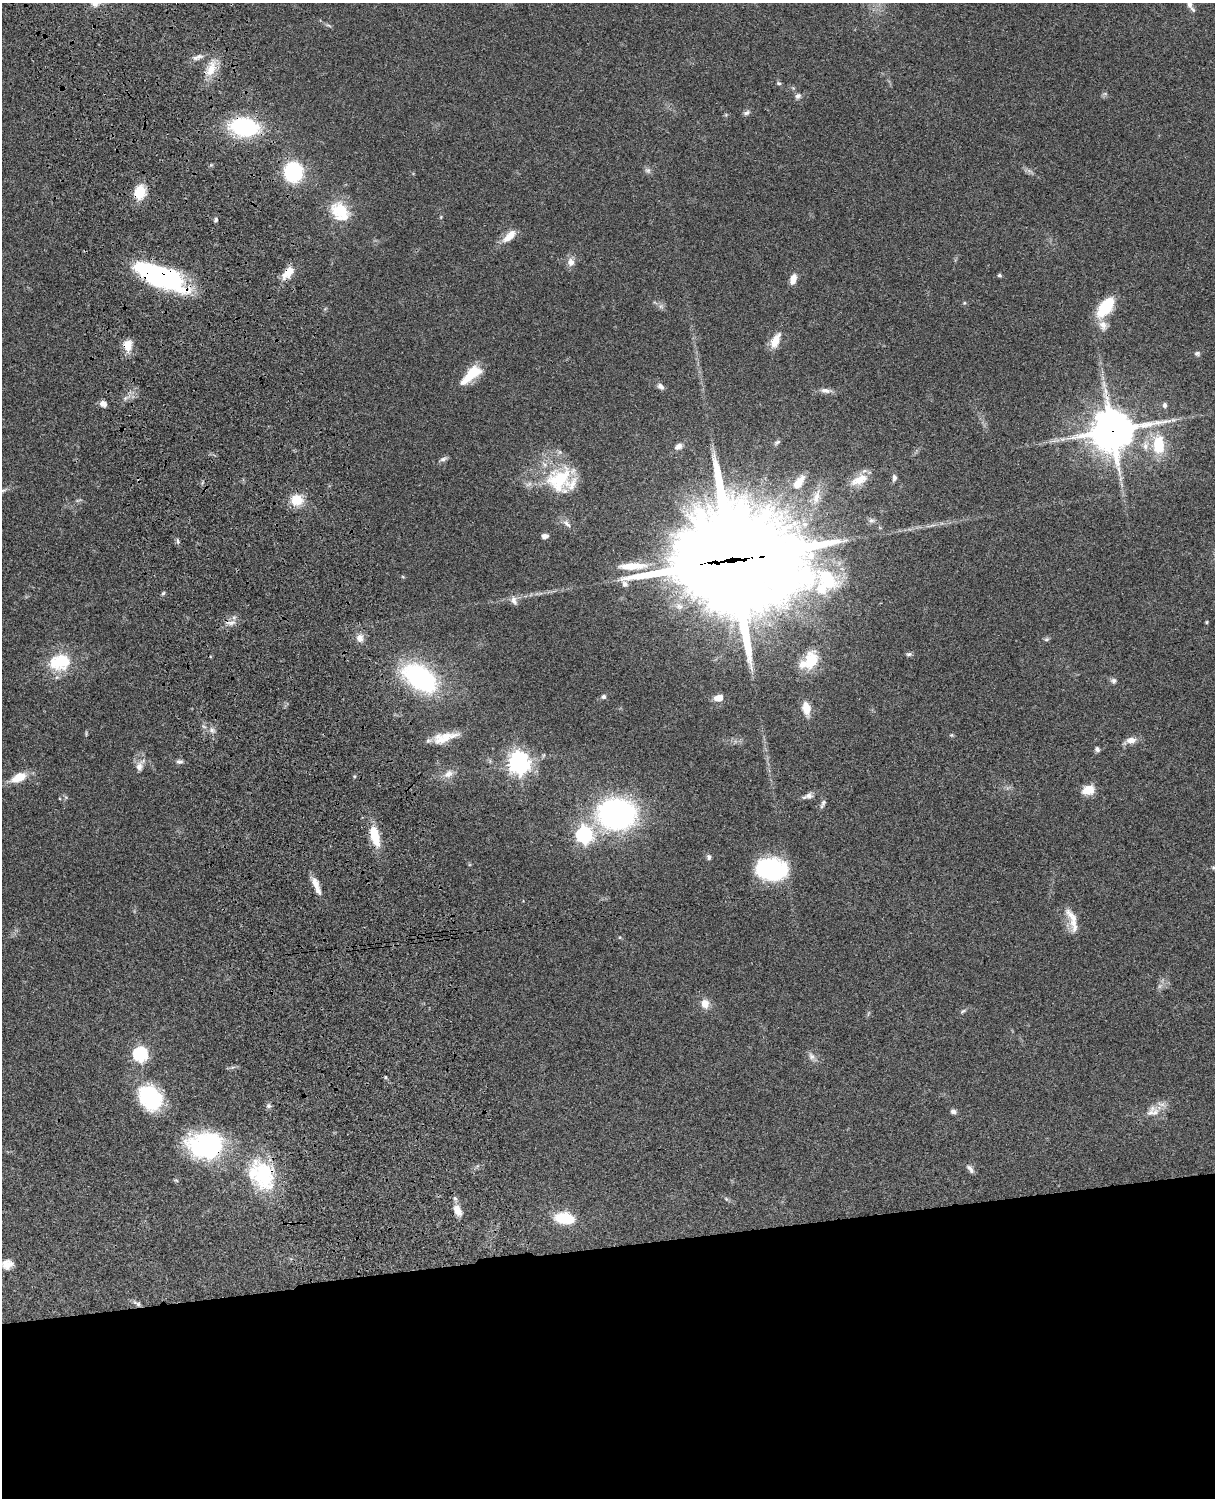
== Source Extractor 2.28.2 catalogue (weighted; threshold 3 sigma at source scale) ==
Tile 11 of 4 x 3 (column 3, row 3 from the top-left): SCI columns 2545-3757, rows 277-1772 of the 5088 x 4927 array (HDU 1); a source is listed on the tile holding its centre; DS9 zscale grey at full resolution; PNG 1217 x 1500 px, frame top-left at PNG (2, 3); no overlay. Shown black and unused: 17% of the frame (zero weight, under 3 of 4 exposures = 6% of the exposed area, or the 3 px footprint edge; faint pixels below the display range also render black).
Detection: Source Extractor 2.28.2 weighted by HDU 2 'WHT'; one run over the whole footprint, this tile lists its part. Background 0.0771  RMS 0.0058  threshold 0.0259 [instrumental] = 3 sigma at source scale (4.5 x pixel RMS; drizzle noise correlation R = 1.50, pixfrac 1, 0.05/0.05 arcsec/px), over >= 5 px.
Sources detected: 115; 2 too faint to see at this stretch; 5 inside a brighter object's white glare — not listed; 7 inside a brighter listed object's ellipse — not listed separately; the other 101 listed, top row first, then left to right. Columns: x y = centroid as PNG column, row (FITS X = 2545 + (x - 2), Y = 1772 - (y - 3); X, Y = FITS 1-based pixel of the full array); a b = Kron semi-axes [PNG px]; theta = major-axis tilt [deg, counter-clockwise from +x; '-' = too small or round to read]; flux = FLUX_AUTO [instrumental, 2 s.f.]
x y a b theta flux
1190 4 11 7 -75 3
328 25 8 3 -19 0.99
199 56 10 7 12 2.5
211 69 24 14 70 10
779 83 6 5 - 0.92
798 96 8 7 - 1.8
746 113 9 5 29 1.7
244 127 23 15 -10 65
648 170 8 6 13 1.6
293 172 11 10 - 84
140 192 16 13 76 12
340 211 26 19 -49 19
216 220 6 5 - 1.2
509 236 21 9 42 7.4
571 262 9 9 - 4
288 272 18 9 49 8.1
999 275 4 4 - 1.2
156 277 47 21 -31 75
793 279 12 7 75 4.8
964 303 5 4 - 0.65
1105 307 24 12 53 23
1103 325 14 10 -72 4.3
775 341 21 9 64 7.5
128 345 16 11 -88 6.8
1197 353 7 6 - 1.2
471 375 30 11 42 15
660 386 10 7 -40 2.3
825 391 14 7 -7 3
103 404 7 6 - 3.1
1165 405 6 5 - 1.7
1112 431 14 13 - 1700
777 442 9 5 32 1.3
1159 445 21 13 -88 21
678 446 12 7 34 2.8
1145 446 11 8 -87 4
443 459 11 5 22 1.7
894 478 8 5 84 1.9
559 480 38 35 50 36
859 480 26 12 24 10
799 482 24 11 55 9.7
2 491 12 5 15 1.8
816 497 24 10 77 9.5
297 500 13 12 - 12
871 520 8 7 - 1.9
567 524 15 6 -45 2.6
545 536 7 5 7 2.3
177 541 7 4 -81 1
733 560 43 33 2 16000
633 566 39 9 2 14
827 579 37 23 -44 30
163 593 6 4 45 0.82
514 601 13 8 -68 2.8
1206 622 4 3 - 0.62
230 623 17 6 1 3
360 638 11 9 -83 4
1046 639 7 5 20 1
909 654 7 5 17 1.2
811 660 26 17 73 17
60 662 28 21 10 24
420 678 41 24 -35 74
1113 681 8 7 - 1.6
604 697 6 6 - 1.4
719 698 7 6 - 7.7
806 708 17 10 -82 7.2
212 730 7 6 - 1.8
951 735 5 5 - 0.72
444 737 31 11 15 11
1131 740 12 8 6 4.4
1097 749 6 5 - 1.6
179 762 10 5 0 1.6
519 763 8 7 - 430
140 765 21 9 63 4.5
448 774 14 10 39 4.4
18 778 20 10 26 9.9
1088 790 14 10 18 8.1
809 796 10 8 10 2.5
823 802 9 6 73 1.6
617 814 34 26 0 140
584 835 7 7 - 180
375 836 26 10 -77 14
709 857 7 6 - 1.4
771 869 23 19 -9 68
315 884 17 8 -70 5.3
1070 915 21 9 -47 5.9
705 1004 12 10 -65 5.3
963 1011 8 4 35 0.95
140 1054 7 6 - 99
811 1056 11 7 -57 2.6
385 1077 5 3 - 0.59
148 1096 26 16 6 25
269 1106 7 6 - 1.5
953 1111 7 6 - 1.7
1150 1113 15 7 20 4.5
206 1145 40 29 1 70
970 1169 13 5 -56 2.2
263 1175 44 29 -77 40
455 1198 6 5 - 1.3
458 1210 13 8 -65 6
564 1218 17 10 -7 22
7 1264 12 10 9 4.8
138 1304 8 6 -23 1.6
Overlapping masked pixels (flux is a lower limit): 10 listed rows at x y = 244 127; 140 192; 288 272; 156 277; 128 345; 1112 431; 733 560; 375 836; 206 1145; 263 1175
Isophote crosses this tile's border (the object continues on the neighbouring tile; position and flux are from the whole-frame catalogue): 2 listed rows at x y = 1190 4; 2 491